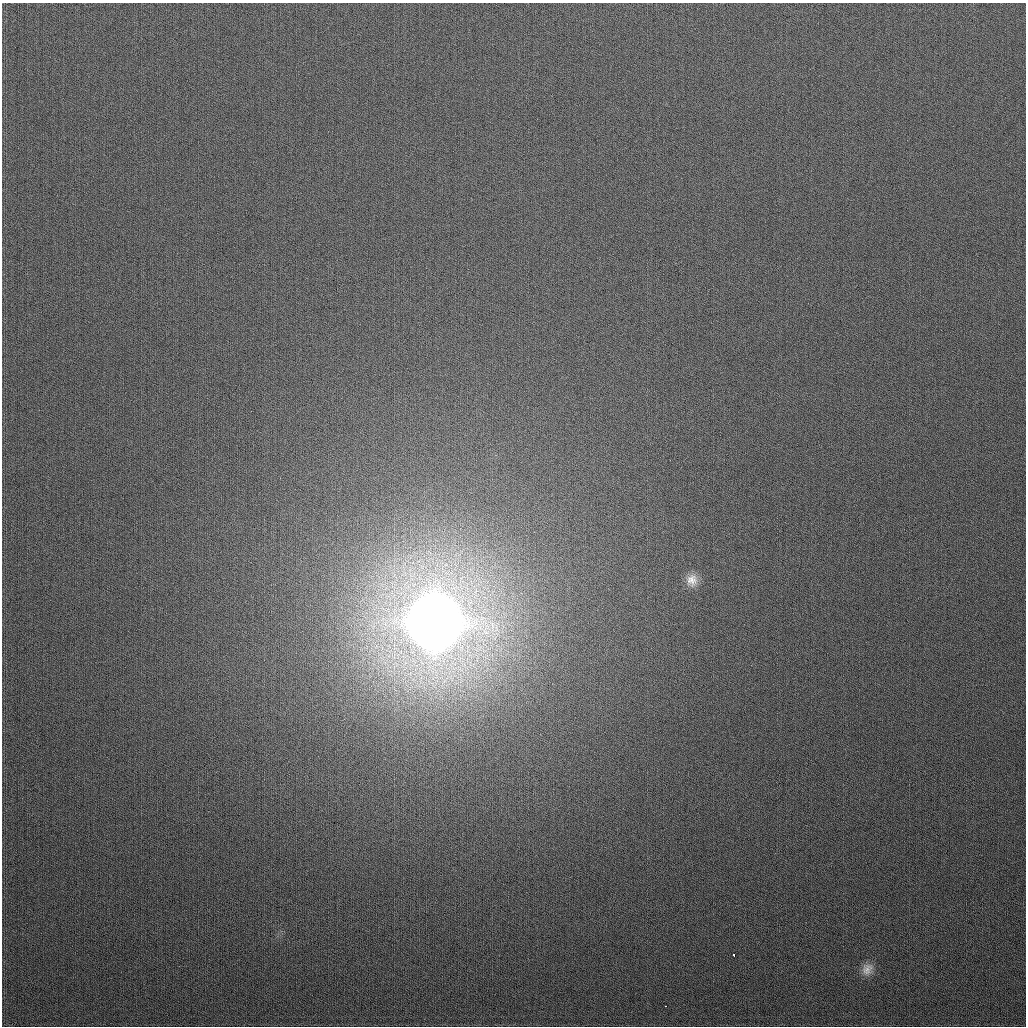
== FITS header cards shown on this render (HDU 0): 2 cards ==
NAXIS1  =                 1024
NAXIS2  =                 1024

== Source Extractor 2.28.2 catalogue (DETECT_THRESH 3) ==
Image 1024 x 1024 px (HDU 0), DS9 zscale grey, 1 PNG px = 1 image px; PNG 1028 x 1028 px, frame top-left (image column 1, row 1024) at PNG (2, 3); no overlay
Background 293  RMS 12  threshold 34.6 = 3 sigma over >= 5 px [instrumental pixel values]
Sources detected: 5; all 5 listed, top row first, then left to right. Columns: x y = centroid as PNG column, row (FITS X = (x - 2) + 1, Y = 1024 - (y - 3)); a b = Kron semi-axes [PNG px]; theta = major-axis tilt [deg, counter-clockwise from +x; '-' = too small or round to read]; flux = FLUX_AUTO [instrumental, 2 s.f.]
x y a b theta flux
692 580 16 14 77 9.3e+03
434 622 22 21 - 8.4e+06
734 955 3 3 - 1.5e+03
867 969 17 14 61 8.3e+03
666 1006 3 2 - 1.2e+03